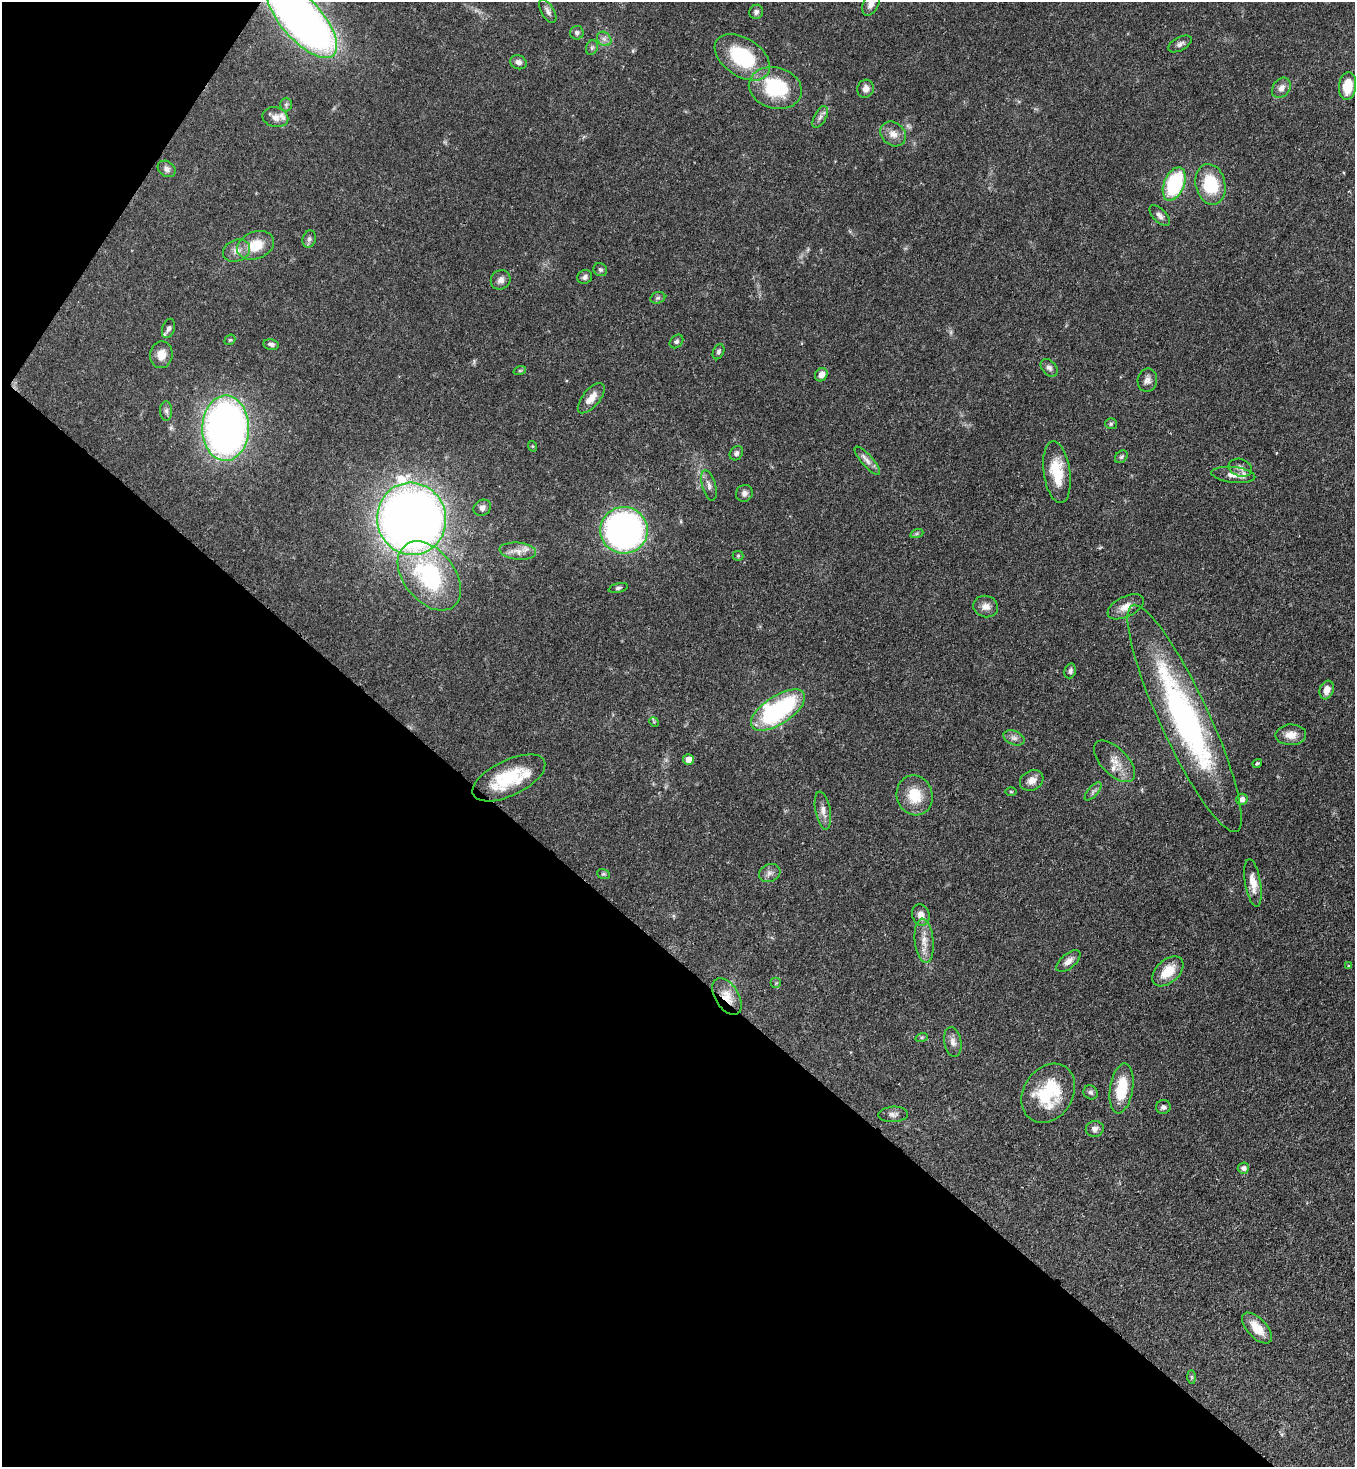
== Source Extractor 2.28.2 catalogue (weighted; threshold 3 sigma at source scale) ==
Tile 9 of 4 x 4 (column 1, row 3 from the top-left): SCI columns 364-1716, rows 1526-2990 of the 6001 x 5979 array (HDU 1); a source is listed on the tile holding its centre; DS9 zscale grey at full resolution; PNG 1357 x 1469 px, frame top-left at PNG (2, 2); each listed source drawn as its Kron ellipse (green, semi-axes under 4 px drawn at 4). Shown black and unused: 37% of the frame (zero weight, under 3 of 4 exposures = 7% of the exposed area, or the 3 px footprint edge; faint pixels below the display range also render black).
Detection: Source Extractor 2.28.2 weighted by HDU 2 'WHT'; one run over the whole footprint, this tile lists its part. Background 0.0679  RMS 0.0035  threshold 0.0158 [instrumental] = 3 sigma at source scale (4.5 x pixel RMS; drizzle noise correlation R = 1.50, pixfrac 1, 0.05/0.05 arcsec/px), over >= 5 px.
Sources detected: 105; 2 too faint to see at this stretch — neither listed nor drawn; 3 inside a brighter listed object's ellipse — not listed separately; the other 100 listed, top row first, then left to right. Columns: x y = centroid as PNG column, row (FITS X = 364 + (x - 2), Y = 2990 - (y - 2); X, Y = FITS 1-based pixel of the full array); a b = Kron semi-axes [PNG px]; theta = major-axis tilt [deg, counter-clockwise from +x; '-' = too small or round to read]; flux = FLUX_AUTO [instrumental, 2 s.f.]
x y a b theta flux
871 3 13 7 65 2.7
548 11 13 6 -60 1.4
756 12 7 6 - 1.1
301 19 49 20 -49 240
577 33 7 7 - 0.98
604 39 8 6 -44 1.3
1180 44 13 6 28 1.4
592 48 7 5 69 0.74
742 57 31 19 -33 24
518 62 8 7 - 1.5
1348 86 14 8 84 8.3
775 88 27 20 -15 23
1281 88 11 8 52 2
865 89 9 8 - 2.2
286 104 7 6 - 0.78
275 117 13 10 -14 2.5
820 117 12 6 62 1.3
893 134 14 11 -38 3.1
167 169 9 7 -36 1.4
1174 184 17 10 68 33
1210 184 20 15 -77 17
1160 216 13 6 -46 1.5
309 239 9 6 72 1
256 245 19 13 21 8.5
236 251 14 10 24 2.9
600 270 7 6 - 0.8
585 277 8 6 30 1.2
501 280 10 9 - 1.8
658 298 8 5 20 0.71
168 328 10 6 70 1.2
230 340 6 4 41 0.47
676 341 7 6 - 0.92
271 344 8 5 -10 0.99
718 352 8 5 66 0.78
161 355 13 11 82 3.8
1049 368 10 7 -48 1.3
520 370 6 4 19 0.45
821 375 7 6 - 2.5
1147 380 11 9 77 1.8
591 398 18 8 50 3.8
166 411 10 6 -89 1.1
1111 424 6 5 - 0.6
226 428 33 23 89 210
532 446 5 3 - 0.3
736 453 8 6 51 1
1121 457 7 5 44 0.68
867 461 18 5 -49 2
1240 468 12 8 -17 1.9
1057 472 31 13 -82 11
1233 475 22 8 -6 3.4
709 485 15 7 -74 1.8
744 493 9 8 - 1.5
482 508 9 7 32 1.5
411 519 36 34 -74 410
624 530 24 23 - 130
917 533 7 4 20 0.57
518 551 18 8 -5 3.2
738 556 5 5 - 0.44
429 576 39 25 -52 40
618 588 10 4 14 0.79
986 606 12 10 -15 2.6
1126 607 20 10 26 3.5
1070 671 7 5 72 0.95
1327 690 9 7 72 2.9
778 710 31 14 33 50
1185 718 125 24 -65 91
654 722 5 4 - 0.37
1291 735 15 10 2 3.4
1014 738 11 7 -22 1.5
688 760 5 5 - 2.6
1114 761 26 13 -45 5.1
1257 763 5 3 - 0.46
509 778 39 18 26 17
1032 780 12 10 28 2.8
1093 791 11 5 48 1
1011 792 5 3 - 0.42
915 795 20 18 -72 9.2
1242 799 6 5 - 1.8
823 811 19 7 -79 2.6
770 873 11 8 26 1.7
603 874 6 5 - 0.56
1253 883 24 8 -80 4.4
921 915 11 8 -74 2.6
924 941 22 9 -84 4.2
1068 961 14 7 40 2.2
1349 965 3 2 - 0.26
1168 971 18 11 43 8.1
776 983 5 5 - 0.55
727 997 20 11 -58 5.4
922 1037 6 4 18 0.5
953 1042 15 8 -81 2.1
1122 1088 25 11 81 12
1091 1092 7 6 - 0.94
1048 1093 31 24 57 21
1163 1107 7 7 - 0.96
893 1114 15 7 3 1.7
1095 1129 9 8 - 1.5
1243 1168 5 5 - 1.1
1257 1328 19 9 -47 5.9
1191 1377 7 4 -89 0.52
Overlapping masked pixels (flux is a lower limit): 2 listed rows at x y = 301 19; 727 997
Isophote crosses this tile's border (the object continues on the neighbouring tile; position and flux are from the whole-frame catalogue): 2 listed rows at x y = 871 3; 301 19